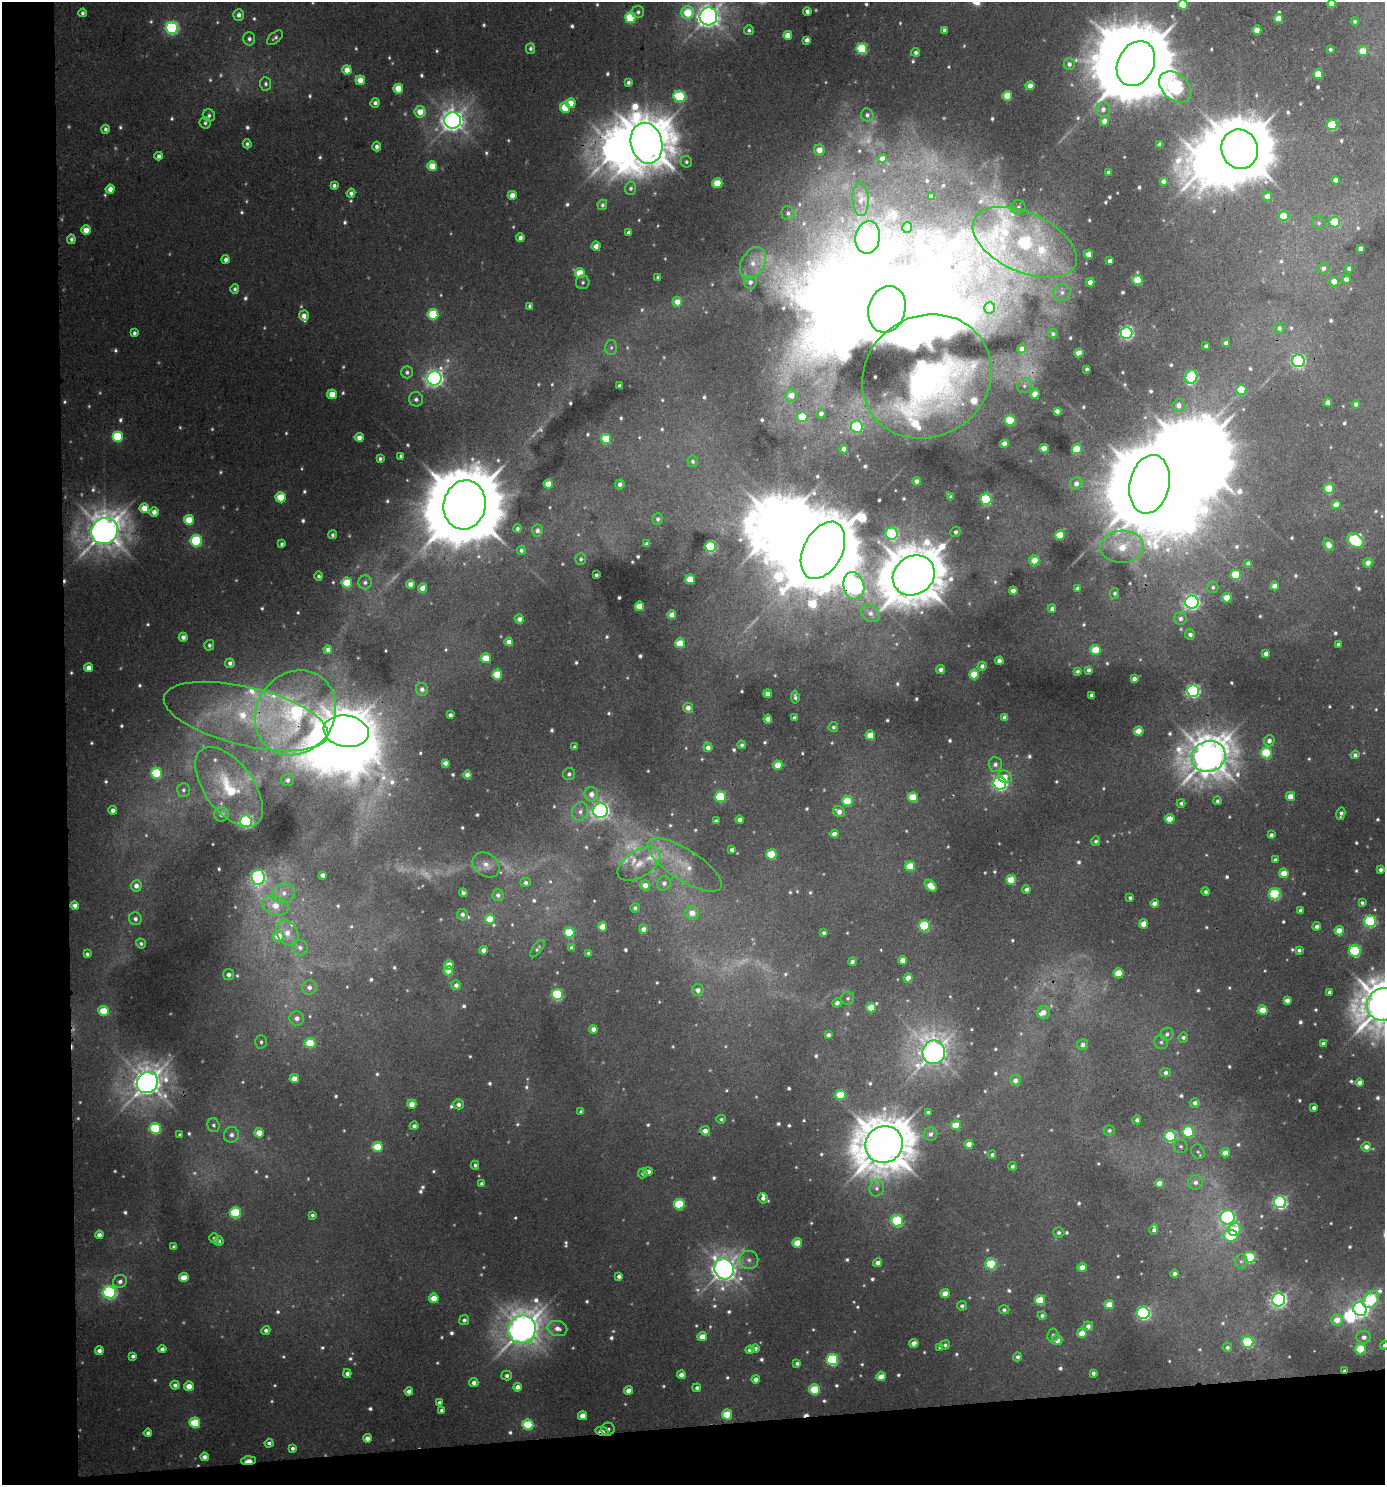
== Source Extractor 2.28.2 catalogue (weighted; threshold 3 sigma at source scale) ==
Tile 7 of 3 x 3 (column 1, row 3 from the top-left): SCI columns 6-1388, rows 5-1487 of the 4199 x 4457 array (HDU 1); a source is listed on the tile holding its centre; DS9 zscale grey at full resolution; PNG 1387 x 1487 px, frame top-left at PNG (2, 2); each listed source drawn as its Kron ellipse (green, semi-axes under 4 px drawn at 4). Shown black and unused: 9% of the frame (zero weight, under 3 of 4 exposures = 1% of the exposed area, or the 3 px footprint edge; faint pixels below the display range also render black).
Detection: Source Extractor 2.28.2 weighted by HDU 2 'WHT'; one run over the whole footprint, this tile lists its part. Background 0.0318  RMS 0.0073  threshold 0.0331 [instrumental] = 3 sigma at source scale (4.5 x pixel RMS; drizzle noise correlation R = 1.50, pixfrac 1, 0.0396/0.0396 arcsec/px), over >= 5 px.
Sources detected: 956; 113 too faint to see at this stretch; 16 inside a brighter object's white glare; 3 cosmic-ray / hot-pixel residue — neither listed nor drawn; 11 inside a brighter listed object's ellipse — not listed separately; of the other 813, all 500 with FLUX_AUTO >= 2.09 (the completeness limit of this list) listed and drawn (313 fainter detections not listed), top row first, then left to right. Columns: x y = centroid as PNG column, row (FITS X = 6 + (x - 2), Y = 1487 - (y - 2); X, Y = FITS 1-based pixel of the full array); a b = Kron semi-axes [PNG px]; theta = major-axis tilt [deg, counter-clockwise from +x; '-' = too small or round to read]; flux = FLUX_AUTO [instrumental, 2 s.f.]
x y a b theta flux
1331 4 4 4 - 6.9
1183 5 5 5 - 36
807 11 4 4 - 4.6
638 12 6 6 - 2.7
82 13 4 4 - 2.6
687 13 6 6 - 31
239 15 5 5 - 4.7
708 16 9 9 - 830
630 18 5 5 - 55
1278 19 4 4 - 15
1355 21 4 4 - 2.1
172 28 6 6 - 170
749 30 5 4 - 2.5
944 30 4 3 - 3
1257 30 4 4 - 13
788 35 4 4 - 14
275 38 9 5 39 2.4
249 39 6 6 - 2.6
807 40 4 4 - 4.4
530 48 5 4 - 2.5
862 49 5 5 - 82
1330 49 4 3 - 2.2
1363 51 5 5 - 22
916 52 4 4 - 2.9
1069 64 6 5 - 4.1
1136 64 23 18 62 11000
347 70 4 4 - 12
1318 74 5 5 - 27
360 80 4 4 - 14
628 82 4 4 - 2.9
266 84 7 5 -86 2.4
1030 86 4 4 - 8.8
1175 87 18 13 -42 260
398 89 5 5 - 19
680 96 6 5 - 61
1007 96 5 5 - 21
375 103 5 4 - 4
571 103 5 5 - 15
565 108 5 5 - 28
1103 109 7 7 - 4.2
420 112 6 5 - 15
209 115 6 6 - 2.4
867 115 6 6 - 3.2
453 120 8 8 - 810
1104 121 5 4 - 8
205 123 6 5 - 2.1
1332 125 5 5 - 59
105 129 4 4 - 2.9
647 143 21 15 -76 3800
247 144 4 4 - 2.1
1160 144 4 4 - 5.3
377 146 5 4 - 3.7
1240 149 20 18 -71 5900
819 150 5 5 - 12
159 156 4 4 - 4.3
882 158 4 4 - 5.9
686 162 6 5 - 2.1
432 166 5 5 - 20
1108 172 4 3 - 2.5
1336 180 4 4 - 5.9
1163 181 4 4 - 5
717 183 5 5 - 22
334 186 4 4 - 3.2
631 188 6 5 - 2.7
110 189 4 4 - 8.4
351 193 4 4 - 3.3
512 195 4 4 - 9.7
1267 196 5 4 - 7.8
931 197 4 4 - 3.8
861 199 17 8 -86 5.3
602 205 5 5 - 2.7
1018 207 7 7 - 3.2
788 213 7 6 - 2.6
1284 216 5 5 - 34
1335 222 5 5 - 52
1319 223 7 6 - 2.2
907 228 5 5 - 4.2
86 230 5 4 - 11
629 232 4 4 - 3.3
868 237 16 12 81 540
520 238 4 4 - 4.7
71 239 4 4 - 2.5
1025 242 55 29 -25 270
596 246 4 4 - 6.7
1360 249 4 4 - 4.8
1088 254 4 4 - 10
226 259 4 4 - 3.2
1110 261 4 4 - 4.1
753 263 17 11 61 13
1323 268 6 5 - 3.7
1349 269 4 4 - 3.3
580 273 5 5 - 23
658 278 4 4 - 2.6
1346 279 4 4 - 5.9
1137 280 5 5 - 35
583 282 7 6 - 2.4
750 282 6 6 - 3.7
1090 282 4 4 - 6.5
1334 282 4 4 - 12
235 289 5 4 - 2.2
1062 292 8 8 - 4.2
677 302 5 5 - 9.9
530 306 4 4 - 2.7
990 308 5 5 - 3.2
887 309 24 18 74 5400
433 314 5 5 - 48
304 316 5 5 - 6.3
1279 328 5 5 - 3
134 333 4 4 - 2.8
1126 333 6 6 - 200
1053 334 5 4 - 2.3
1226 343 4 4 - 3.9
1206 346 4 3 - 2.3
611 348 7 6 - 2.2
1022 349 4 4 - 7.5
1079 353 4 4 - 14
1298 361 6 6 - 170
1087 369 3 3 - 2.2
407 372 6 6 - 2.7
927 376 66 60 34 310
1191 377 7 6 - 110
434 378 7 7 - 410
620 386 4 4 - 5.1
1024 386 8 7 - 3
1241 390 5 5 - 27
332 394 5 4 - 16
1035 394 5 4 - 14
791 395 6 6 - 9.4
416 399 7 7 - 2.9
1328 403 4 4 - 6
1356 404 4 4 - 3.5
1179 405 6 6 - 5.6
1057 411 4 4 - 4.6
821 414 5 4 - 4.3
802 417 5 5 - 30
1010 420 5 5 - 44
857 427 6 6 - 61
117 436 5 5 - 62
359 437 4 4 - 7.5
606 439 5 5 - 29
1004 443 4 4 - 6.3
1044 448 4 4 - 12
844 449 4 4 - 4.6
1077 449 5 5 - 24
401 456 4 3 - 2.6
380 459 4 4 - 2.6
693 461 6 5 - 2.3
917 481 4 4 - 4.9
548 484 4 4 - 15
620 484 5 5 - 4.4
1076 484 6 6 - 5.3
1149 484 30 19 78 14000
1329 489 5 5 - 38
281 497 5 5 - 31
951 497 4 4 - 2.2
986 499 5 5 - 72
465 505 25 21 78 13000
1336 505 4 4 - 9.3
144 508 5 4 - 16
154 512 5 5 - 7.1
658 519 5 5 - 2.5
189 520 5 5 - 25
517 529 4 4 - 2.4
537 530 6 5 - 4
105 531 14 12 34 1700
955 532 5 5 - 2.2
892 534 6 6 - 120
332 535 4 4 - 2.3
1060 535 5 4 - 25
1355 540 9 6 -36 90
196 541 6 5 - 95
282 544 4 3 - 2.2
647 544 4 4 - 3.5
1329 545 6 5 - 8.2
710 546 5 5 - 93
1122 547 22 16 1 31
521 550 4 4 - 2.5
823 550 30 19 62 11000
581 559 5 5 - 2.4
1034 560 5 5 - 15
1248 563 4 4 - 2.7
1368 563 4 4 - 6.9
596 575 3 3 - 2.3
914 575 22 19 36 4700
1236 575 5 5 - 38
319 576 4 4 - 2.2
690 579 5 4 - 16
365 582 7 7 - 2.8
347 583 5 5 - 27
410 584 4 4 - 7
854 586 14 10 -77 410
1274 586 4 4 - 8.5
1213 587 5 5 - 2.1
423 588 4 4 - 12
1077 588 4 4 - 2.3
1013 591 4 4 - 7.1
1115 593 5 4 - 2.3
1227 598 5 4 - 20
1192 602 6 6 - 310
640 606 4 4 - 20
1052 609 4 4 - 3.6
870 613 10 8 -38 5.7
672 615 4 4 - 8.3
1180 618 6 6 - 4.6
519 619 4 4 - 5.5
1190 634 5 5 - 4.1
183 637 4 4 - 5
509 642 4 4 - 7.7
680 643 5 5 - 23
1339 644 4 4 - 3.5
209 645 5 5 - 2.4
328 649 4 4 - 3.6
1095 650 5 5 - 26
1266 653 4 4 - 5.9
486 658 5 5 - 21
999 661 4 4 - 6.7
230 663 4 4 - 3.7
982 666 4 4 - 3.8
88 668 4 4 - 7.5
941 670 4 4 - 4.6
1088 670 4 4 - 3
1077 671 4 3 - 2.2
497 674 5 5 - 28
974 674 5 5 - 23
1134 679 4 4 - 4.9
422 689 6 6 - 4.6
1193 691 6 6 - 200
768 694 4 4 - 9.9
1092 695 4 4 - 3.9
795 697 6 4 -84 2.5
688 708 5 5 - 6
295 713 44 39 56 190
450 715 4 4 - 3.7
246 716 84 29 -14 120
1005 717 4 4 - 4.6
795 718 4 4 - 3.8
768 719 4 4 - 7.4
833 727 5 5 - 2.2
346 731 23 15 -9 2200
1139 731 5 4 - 14
870 735 5 5 - 20
1269 741 6 5 - 4.7
742 745 4 4 - 2.4
574 747 4 4 - 2.5
708 747 5 4 - 5.1
1266 753 5 5 - 54
1355 755 4 4 - 2.7
1209 756 17 15 18 2200
445 763 4 4 - 4.9
995 764 7 6 - 3.9
778 765 5 4 - 14
156 773 5 5 - 54
569 774 6 6 - 2.7
467 775 4 4 - 7
1005 777 7 6 - 7.6
287 780 6 6 - 3.9
1000 783 6 6 - 230
229 787 46 24 -53 59
183 790 7 6 - 2.7
591 794 7 6 - 7.8
1290 796 4 4 - 13
721 797 5 5 - 71
913 797 5 5 - 25
847 801 5 5 - 24
1217 801 4 4 - 2.4
1181 803 4 4 - 2.4
113 810 4 4 - 4.6
600 811 7 7 - 330
580 812 9 8 - 5.2
839 812 6 5 - 6.8
222 814 7 7 - 3.8
1341 814 6 4 77 3.1
1170 819 5 4 - 15
740 820 4 4 - 4.9
716 821 4 4 - 2.3
246 822 6 6 - 180
834 834 4 4 - 6.8
1271 835 4 4 - 3.1
1096 841 5 4 - 2.2
732 850 4 4 - 3.7
771 854 5 5 - 31
1275 860 4 4 - 2.7
639 864 24 13 33 16
486 865 14 11 -38 8.7
684 865 43 15 -32 30
910 866 5 5 - 25
1381 869 4 4 - 2.9
1284 873 5 4 - 16
322 875 4 4 - 5
258 877 7 6 - 200
1011 880 5 5 - 24
526 882 5 4 - 3
664 883 7 7 - 4.2
645 885 5 5 - 7.4
136 886 6 5 - 5.4
931 886 7 4 -44 17
1026 889 4 4 - 3.3
1206 892 4 4 - 2.2
284 893 11 9 22 8.3
463 893 4 4 - 3.9
1275 894 5 5 - 83
498 895 6 5 - 3.6
1130 898 4 3 - 2.2
1362 903 4 4 - 2.2
1155 904 4 4 - 8.1
75 905 4 4 - 4.2
275 906 14 9 -21 16
635 908 4 4 - 2.6
1300 910 4 4 - 2.5
692 913 7 6 - 10
462 914 5 5 - 3.3
135 919 6 6 - 3.4
490 919 5 5 - 18
1370 921 6 5 - 110
1144 924 5 4 - 13
924 926 5 5 - 66
1317 926 4 4 - 3.5
602 927 5 4 - 14
643 929 4 4 - 6.2
1339 931 4 4 - 14
569 932 5 5 - 45
287 933 13 10 -60 12
824 933 4 3 - 2.2
278 936 6 5 - 15
141 943 5 5 - 2.3
300 947 8 7 - 4.4
572 948 4 4 - 3.4
537 949 10 4 54 2.1
483 950 4 4 - 4.7
1299 950 4 4 - 2.6
1355 951 6 5 - 83
588 953 4 3 - 2.2
87 954 4 4 - 2.2
903 960 4 4 - 8.5
852 962 4 4 - 3.6
449 965 5 4 - 13
448 971 5 4 - 15
1118 973 5 5 - 21
229 975 5 5 - 4.2
908 978 5 4 - 7.7
456 985 5 5 - 4.2
309 987 7 7 - 5.4
698 990 6 6 - 4.8
1329 992 4 3 - 2.2
557 994 5 5 - 96
848 998 6 6 - 2.1
1287 1000 4 4 - 5.2
837 1003 5 4 - 3.5
1383 1004 17 16 - 3100
871 1008 5 5 - 19
1263 1010 5 4 - 23
103 1011 5 5 - 22
1043 1012 6 6 - 7.4
297 1018 7 7 - 5.6
593 1029 4 4 - 6.6
1167 1034 6 6 - 3.1
828 1035 4 4 - 3
1183 1037 5 5 - 2.5
261 1042 7 6 - 2.3
1161 1042 7 6 - 2.3
310 1043 5 5 - 29
1323 1044 4 4 - 3.5
1083 1045 6 5 - 4.3
934 1052 12 11 - 930
1166 1072 5 4 - 2.9
294 1079 4 4 - 12
1015 1080 5 5 - 5.8
1360 1082 4 4 - 5.9
147 1083 11 10 - 1200
841 1095 5 5 - 29
1195 1103 5 5 - 3.6
412 1104 4 4 - 11
459 1104 5 5 - 3.8
1314 1108 4 4 - 3.7
581 1111 4 3 - 2.4
928 1112 4 4 - 3
721 1119 5 4 - 2.1
1137 1120 4 4 - 3.3
213 1125 7 6 - 2.3
956 1125 5 4 - 19
414 1126 4 4 - 3.3
155 1128 5 5 - 69
1109 1130 6 5 - 2.6
705 1131 5 4 - 7.1
1188 1132 6 5 - 67
259 1133 5 4 - 12
930 1134 7 6 - 3.9
180 1135 4 3 - 2.2
231 1135 8 7 - 4.3
1170 1136 6 5 - 95
884 1144 19 18 - 4000
969 1144 4 4 - 8.9
1181 1146 7 6 - 2.3
378 1147 5 5 - 30
1366 1147 5 4 - 5.5
1198 1152 8 6 -54 2.1
1225 1153 4 4 - 11
992 1155 4 4 - 2.3
475 1165 4 4 - 2.1
1012 1166 4 4 - 2.5
648 1172 5 4 - 7.3
643 1173 5 4 - 2.9
1196 1182 7 7 - 4.4
1159 1183 4 4 - 7.8
482 1184 4 4 - 2.6
877 1188 8 7 - 3.5
763 1198 5 5 - 3.1
1280 1202 6 6 - 200
679 1204 5 5 - 55
235 1212 5 5 - 57
312 1215 4 3 - 2.2
1228 1217 7 7 - 180
897 1221 6 5 - 77
1235 1229 7 6 - 26
1154 1230 5 4 - 3.3
1059 1233 5 5 - 2.6
99 1235 4 4 - 5.1
1230 1236 7 5 -8 45
214 1238 5 4 - 2.8
219 1241 4 4 - 3.2
797 1243 5 4 - 20
174 1247 4 4 - 3.4
1250 1257 6 5 - 75
749 1260 9 9 - 4.6
1241 1261 7 6 - 2.7
878 1263 4 4 - 5.1
991 1264 5 5 - 53
1082 1267 4 4 - 9.6
724 1269 10 9 - 830
1175 1274 4 4 - 3.6
619 1276 4 4 - 3.4
184 1278 5 4 - 14
120 1282 7 6 - 4.2
110 1292 6 6 - 200
945 1293 4 4 - 12
434 1298 5 4 - 16
1371 1299 9 6 48 80
1040 1300 5 5 - 30
1278 1300 6 6 - 300
1109 1304 5 4 - 14
962 1306 5 4 - 2.5
1360 1309 7 6 - 390
1004 1310 5 4 - 2.3
1143 1313 6 6 - 170
1042 1315 4 4 - 2.4
464 1320 5 5 - 2.9
1337 1320 6 5 - 13
1088 1326 5 4 - 4.5
522 1329 14 13 - 1000
557 1329 10 7 -14 7
266 1330 4 4 - 2.9
1082 1333 5 5 - 11
1053 1335 6 5 - 2.2
702 1337 4 4 - 12
1364 1337 7 6 - 4.7
1057 1340 5 5 - 7.2
1248 1342 6 5 - 64
914 1343 4 4 - 8.7
945 1345 5 4 - 2.2
1384 1345 4 4 - 2.3
940 1347 4 4 - 2.2
1227 1347 5 4 - 2.6
755 1348 4 4 - 2.7
162 1349 4 4 - 3.5
1360 1349 5 5 - 31
750 1350 4 4 - 4.7
99 1351 4 4 - 4.2
133 1356 4 4 - 2.8
1017 1357 4 4 - 2.7
832 1360 6 5 - 99
797 1363 4 3 - 2.7
1344 1370 4 3 - 3.1
347 1373 4 4 - 3.8
1093 1373 4 4 - 3.2
681 1375 4 4 - 6.9
507 1376 5 5 - 3.1
881 1377 5 4 - 15
755 1379 4 4 - 4.5
474 1383 4 4 - 4.3
175 1385 4 4 - 3.5
189 1386 5 4 - 12
518 1387 4 4 - 6.5
697 1388 4 4 - 2.7
814 1389 5 5 - 35
628 1390 4 4 - 7.4
409 1391 4 4 - 5.4
439 1402 4 3 - 2.7
442 1410 4 4 - 3.2
727 1415 5 5 - 31
583 1416 4 4 - 11
195 1423 5 5 - 40
528 1425 5 5 - 46
608 1429 6 6 - 3
602 1431 6 3 -12 13
148 1433 4 4 - 2.7
367 1438 4 4 - 5.5
269 1443 4 4 - 2.6
292 1448 4 4 - 2.4
204 1457 4 4 - 4.2
248 1461 7 3 4 19
Overlapping masked pixels (flux is a lower limit): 10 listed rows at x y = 927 376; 823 550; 914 575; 854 586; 295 713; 246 716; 346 731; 1344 1370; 602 1431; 248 1461
Isophote crosses this tile's border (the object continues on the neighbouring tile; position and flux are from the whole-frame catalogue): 5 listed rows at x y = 1331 4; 1183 5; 708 16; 1383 1004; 1384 1345